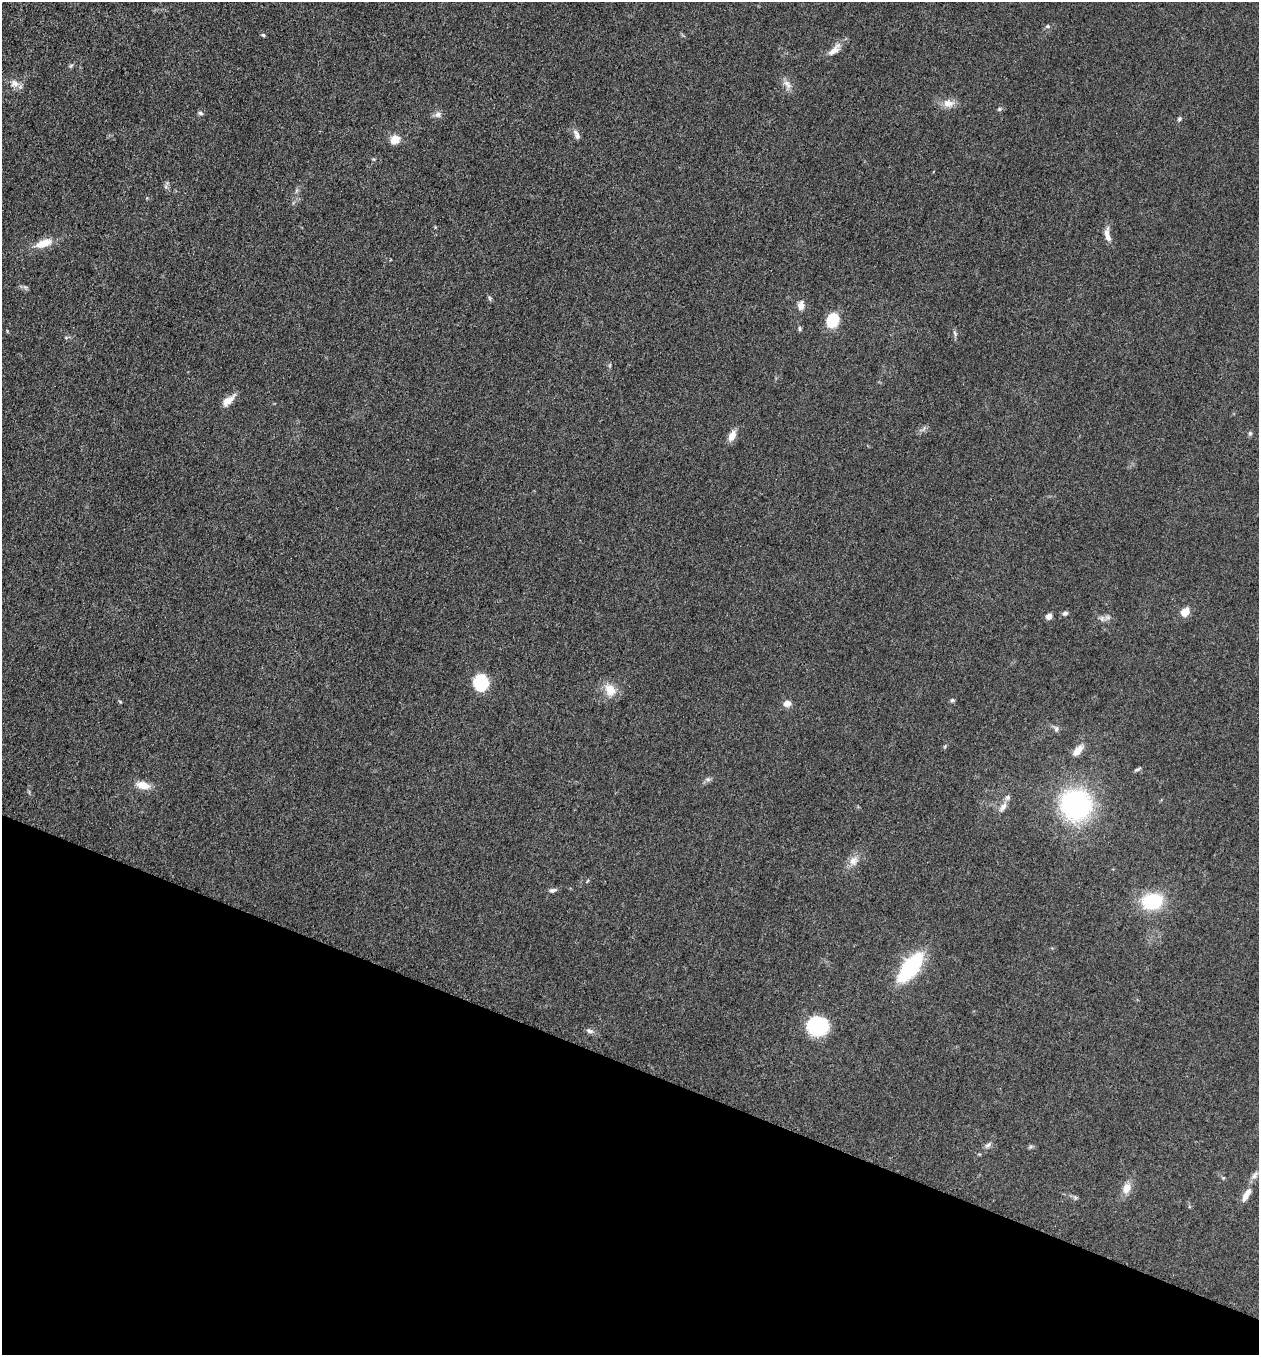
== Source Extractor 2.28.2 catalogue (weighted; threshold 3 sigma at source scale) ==
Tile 15 of 4 x 4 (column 3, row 4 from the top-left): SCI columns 2712-3968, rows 17-1369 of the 5505 x 5461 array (HDU 1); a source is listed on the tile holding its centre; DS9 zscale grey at full resolution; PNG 1261 x 1357 px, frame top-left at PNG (2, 2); no overlay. Shown black and unused: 21% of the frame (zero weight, under 3 of 5 exposures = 3% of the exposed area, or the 3 px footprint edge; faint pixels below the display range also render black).
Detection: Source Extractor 2.28.2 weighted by HDU 2 'WHT'; one run over the whole footprint, this tile lists its part. Background 0.0606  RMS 0.0062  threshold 0.0279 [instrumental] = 3 sigma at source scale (4.5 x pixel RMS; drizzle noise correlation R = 1.50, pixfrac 1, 0.05/0.05 arcsec/px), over >= 5 px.
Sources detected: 51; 1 inside a brighter listed object's ellipse — not listed separately; the other 50 listed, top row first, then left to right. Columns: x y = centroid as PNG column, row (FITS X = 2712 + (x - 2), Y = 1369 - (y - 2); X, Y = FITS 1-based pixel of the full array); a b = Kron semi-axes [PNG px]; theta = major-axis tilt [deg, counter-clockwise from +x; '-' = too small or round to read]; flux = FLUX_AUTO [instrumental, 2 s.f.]
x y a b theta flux
1047 26 6 5 - 1
263 35 5 4 - 0.8
834 50 22 8 44 5.5
14 83 11 9 -10 4.3
787 84 14 6 -55 3.5
948 103 13 10 -4 5.8
999 109 5 5 - 0.89
200 113 7 5 -27 1.1
438 115 9 8 - 2.4
1179 119 5 5 - 0.9
577 136 9 7 -69 2.5
395 139 10 9 - 6.7
1107 235 19 7 -78 4.7
44 243 22 9 20 9.5
489 298 6 4 -87 0.96
801 305 9 7 84 4.1
832 320 11 8 65 26
799 329 8 4 -90 0.89
955 334 9 4 -65 1.2
610 365 6 3 71 0.75
228 400 19 8 41 6
1250 433 6 6 - 1
732 436 12 7 65 5.6
1185 612 8 6 50 8.1
1065 613 8 6 17 1.4
1049 616 7 6 - 2.8
1102 618 9 5 66 1.8
481 683 13 11 -86 30
610 690 17 14 -55 8.4
952 700 6 5 - 0.99
787 703 10 8 18 3.5
1056 729 7 7 - 1.7
1077 751 16 8 48 5.3
1137 770 10 4 11 1.1
708 779 6 6 - 1.4
143 785 16 9 -13 7.7
1076 804 17 17 - 150
1003 807 16 7 54 3.6
853 861 13 11 54 5.2
552 890 10 5 15 1.7
1152 901 21 16 10 33
910 967 28 11 52 69
817 1026 15 13 -1 55
589 1031 11 5 -24 1.9
988 1145 10 6 31 1.8
1254 1175 12 6 57 2.6
1223 1178 5 4 - 0.62
1126 1188 13 9 74 5.8
1246 1195 19 7 59 5.7
1075 1197 7 4 -19 1.1